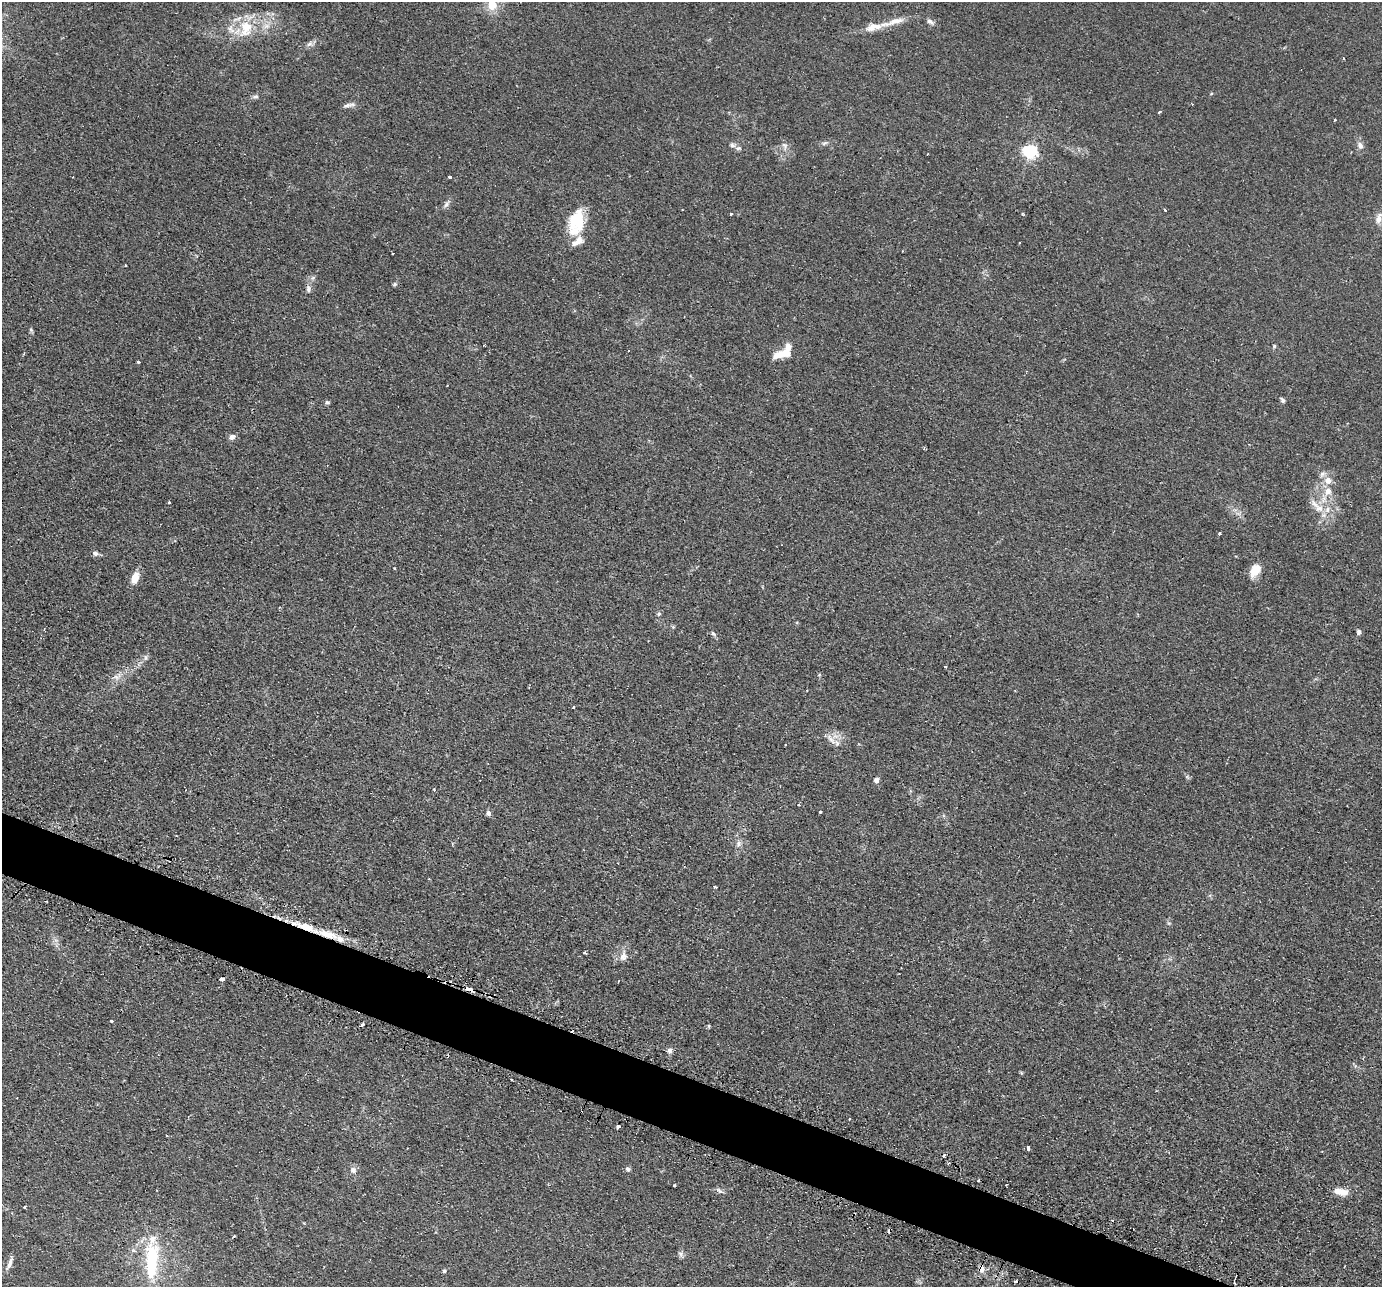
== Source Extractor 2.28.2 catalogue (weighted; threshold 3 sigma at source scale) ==
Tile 6 of 4 x 4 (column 2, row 2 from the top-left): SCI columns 1410-2789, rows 2868-4152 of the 5579 x 5601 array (HDU 1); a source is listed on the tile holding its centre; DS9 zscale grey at full resolution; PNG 1384 x 1289 px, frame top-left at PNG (2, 2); no overlay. Shown black and unused: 4% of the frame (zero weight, under 2 of 3 exposures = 3% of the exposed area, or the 3 px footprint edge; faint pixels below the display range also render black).
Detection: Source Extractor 2.28.2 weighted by HDU 2 'WHT'; one run over the whole footprint, this tile lists its part. Background 0.0305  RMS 0.0054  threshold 0.0242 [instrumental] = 3 sigma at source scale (4.5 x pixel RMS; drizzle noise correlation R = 1.50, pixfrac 1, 0.05/0.05 arcsec/px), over >= 5 px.
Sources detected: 105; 11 cosmic-ray / hot-pixel residue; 1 long thin detection or spike segment (spike, bleed or trail) — not listed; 9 inside a brighter listed object's ellipse — not listed separately; the other 84 listed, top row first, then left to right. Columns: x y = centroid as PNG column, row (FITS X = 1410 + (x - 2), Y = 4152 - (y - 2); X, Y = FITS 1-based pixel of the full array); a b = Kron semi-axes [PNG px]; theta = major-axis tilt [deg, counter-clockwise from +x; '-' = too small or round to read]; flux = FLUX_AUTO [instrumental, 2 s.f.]
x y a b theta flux
492 5 9 8 - 9.6
930 21 10 6 -35 1.8
872 27 16 9 41 5
230 28 11 5 65 2.5
246 28 23 15 74 15
310 44 9 6 39 1.8
1211 94 4 3 - 0.52
255 96 10 5 5 1.2
348 105 16 5 13 2.1
1159 112 3 2 - 0.85
1335 120 3 3 - 1
824 143 10 4 27 1.2
732 145 8 6 -33 1.5
1360 145 10 7 -60 2.5
785 146 9 5 -88 1.9
1030 151 6 6 - 120
450 177 3 3 - 5.1
446 205 9 5 62 1.7
1165 210 3 3 - 0.8
731 214 3 3 - 1.5
1378 219 14 9 68 3.8
577 220 29 20 76 19
393 254 3 2 - 0.77
125 265 3 2 - 0.48
313 277 7 4 20 1
395 284 6 4 27 0.88
308 289 9 6 90 1.7
684 317 2 2 - 0.37
31 330 6 3 -20 0.71
1274 346 5 5 - 0.67
783 354 24 9 13 8.1
138 362 3 3 - 1
1283 400 6 4 -58 1.2
327 402 7 4 -18 0.91
232 437 9 6 25 2.2
1328 480 11 10 - 4.7
1328 491 9 9 - 4.7
169 502 3 3 - 0.95
1319 508 13 10 -18 5.9
1219 533 3 3 - 0.71
95 553 8 7 - 1.6
394 568 3 3 - 0.44
1255 570 15 9 59 7.6
135 577 13 8 70 6.4
659 614 6 5 - 0.87
1359 632 5 5 - 1.5
713 634 7 5 -47 1.1
145 657 8 4 82 1.2
945 667 3 3 - 1.7
117 677 13 7 15 3.2
573 707 3 3 - 1.2
831 739 18 5 -51 3
785 744 3 3 - 0.75
876 780 7 6 - 1.7
434 789 4 3 - 0.51
798 805 3 3 - 0.48
820 812 3 2 - 1.1
488 813 6 5 - 1.6
738 843 8 6 72 1.7
715 887 3 3 - 1.1
306 926 27 9 -14 11
584 953 3 3 - 0.88
623 956 13 9 72 3.9
222 979 4 3 - 4.8
469 989 8 3 -19 5.1
111 1021 3 3 - 1
709 1026 6 4 90 0.59
670 1050 7 6 - 2.1
850 1119 3 2 - 1
618 1127 4 3 - 2.5
167 1136 3 2 - 0.57
1028 1148 4 3 - 2.4
628 1169 7 5 -66 1.3
353 1170 8 8 - 2.3
674 1185 3 3 - 2.5
1006 1185 2 2 - 0.67
720 1191 12 5 -31 1.5
1340 1192 19 8 -10 5.7
25 1207 3 3 - 1.3
680 1253 7 6 - 1.5
152 1261 48 15 88 37
10 1263 18 5 69 2.6
981 1269 9 7 82 3.4
444 1271 4 4 - 0.9
Overlapping masked pixels (flux is a lower limit): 3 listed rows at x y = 306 926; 469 989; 981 1269
Isophote crosses this tile's border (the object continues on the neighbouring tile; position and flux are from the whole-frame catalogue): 2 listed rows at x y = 492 5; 1378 219